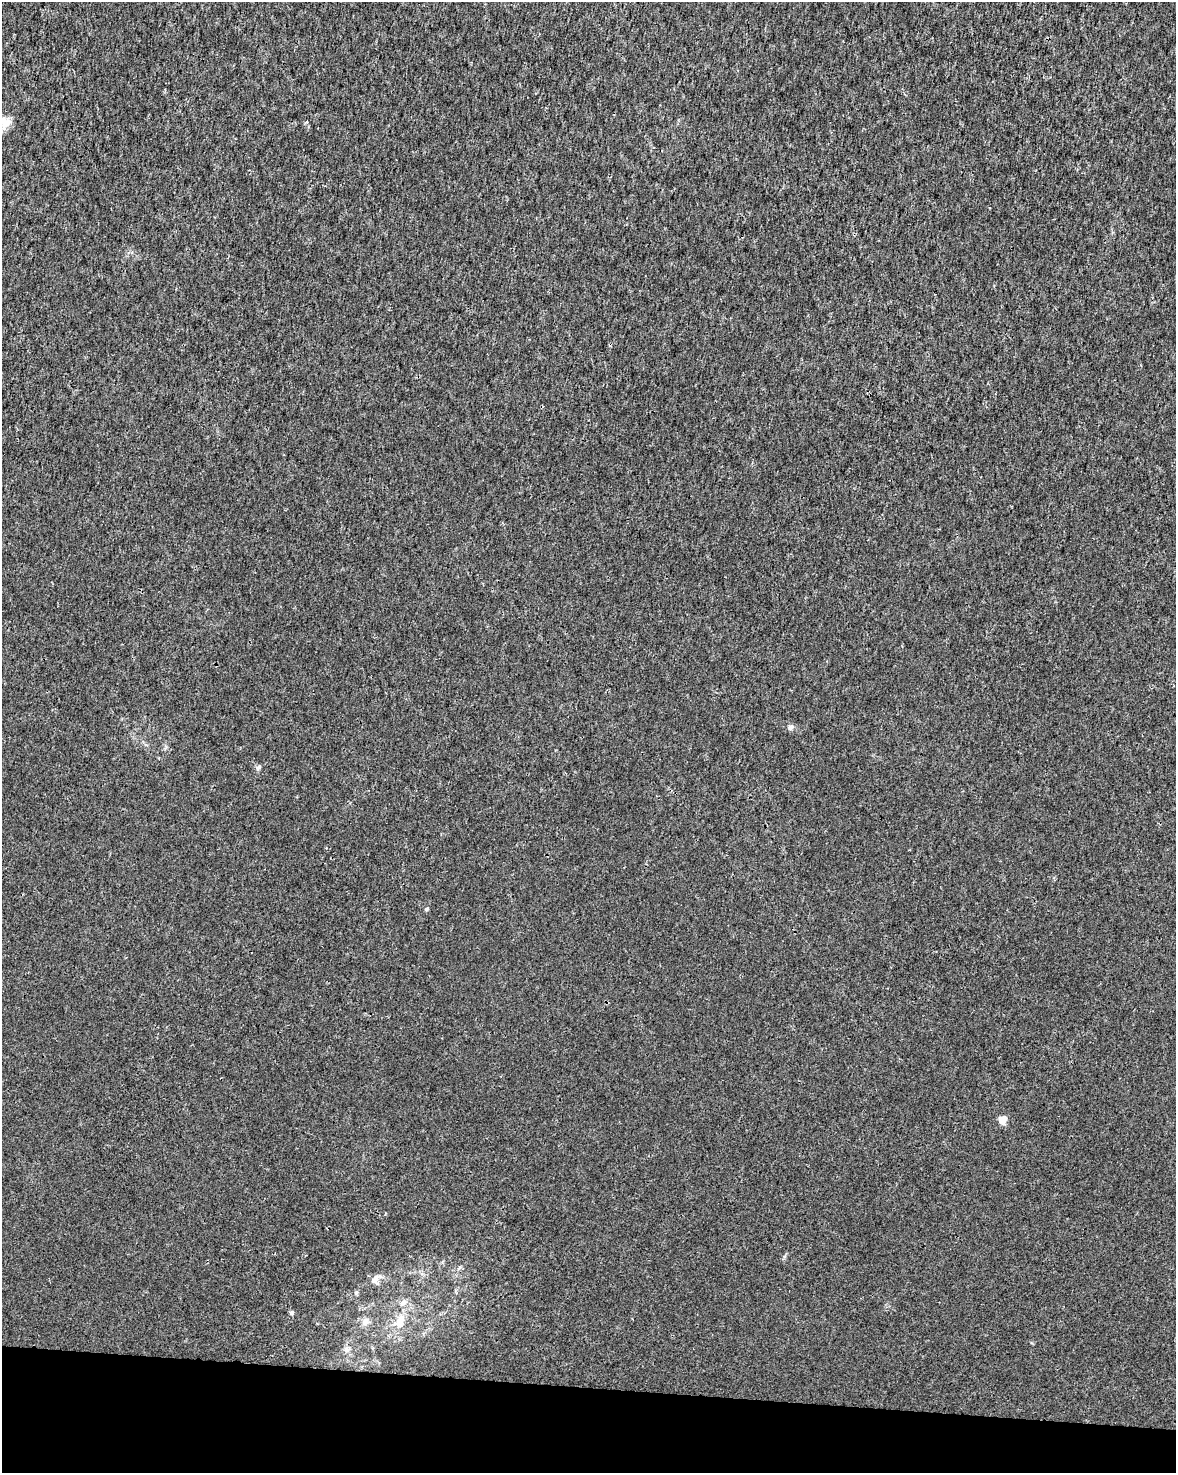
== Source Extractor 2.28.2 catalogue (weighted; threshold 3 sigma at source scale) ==
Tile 11 of 4 x 3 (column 3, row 3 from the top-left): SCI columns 2355-3528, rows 284-1754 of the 4701 x 4924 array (HDU 1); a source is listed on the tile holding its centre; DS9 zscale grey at full resolution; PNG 1178 x 1475 px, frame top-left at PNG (2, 2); no overlay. Shown black and unused: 6% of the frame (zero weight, under 3 of 4 exposures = <1% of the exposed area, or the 3 px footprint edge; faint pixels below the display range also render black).
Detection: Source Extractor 2.28.2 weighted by HDU 2 'WHT'; one run over the whole footprint, this tile lists its part. Background 0.00157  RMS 0.0023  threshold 0.0101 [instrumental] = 3 sigma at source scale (4.5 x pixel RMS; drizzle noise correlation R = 1.50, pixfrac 1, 0.0396/0.0396 arcsec/px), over >= 5 px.
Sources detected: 10; all 10 listed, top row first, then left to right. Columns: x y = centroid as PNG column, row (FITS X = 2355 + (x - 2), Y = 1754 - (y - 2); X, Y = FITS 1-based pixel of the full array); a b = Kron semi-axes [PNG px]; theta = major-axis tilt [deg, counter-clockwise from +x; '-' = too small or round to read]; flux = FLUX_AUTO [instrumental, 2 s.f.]
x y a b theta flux
6 123 20 9 49 2.4
791 727 8 6 35 0.66
258 767 9 5 38 0.55
426 909 5 4 - 0.45
1002 1120 5 5 - 5
375 1280 15 10 60 1.5
356 1292 6 5 - 0.38
292 1312 6 5 - 0.47
400 1321 23 12 67 4.3
366 1322 13 9 84 1.4